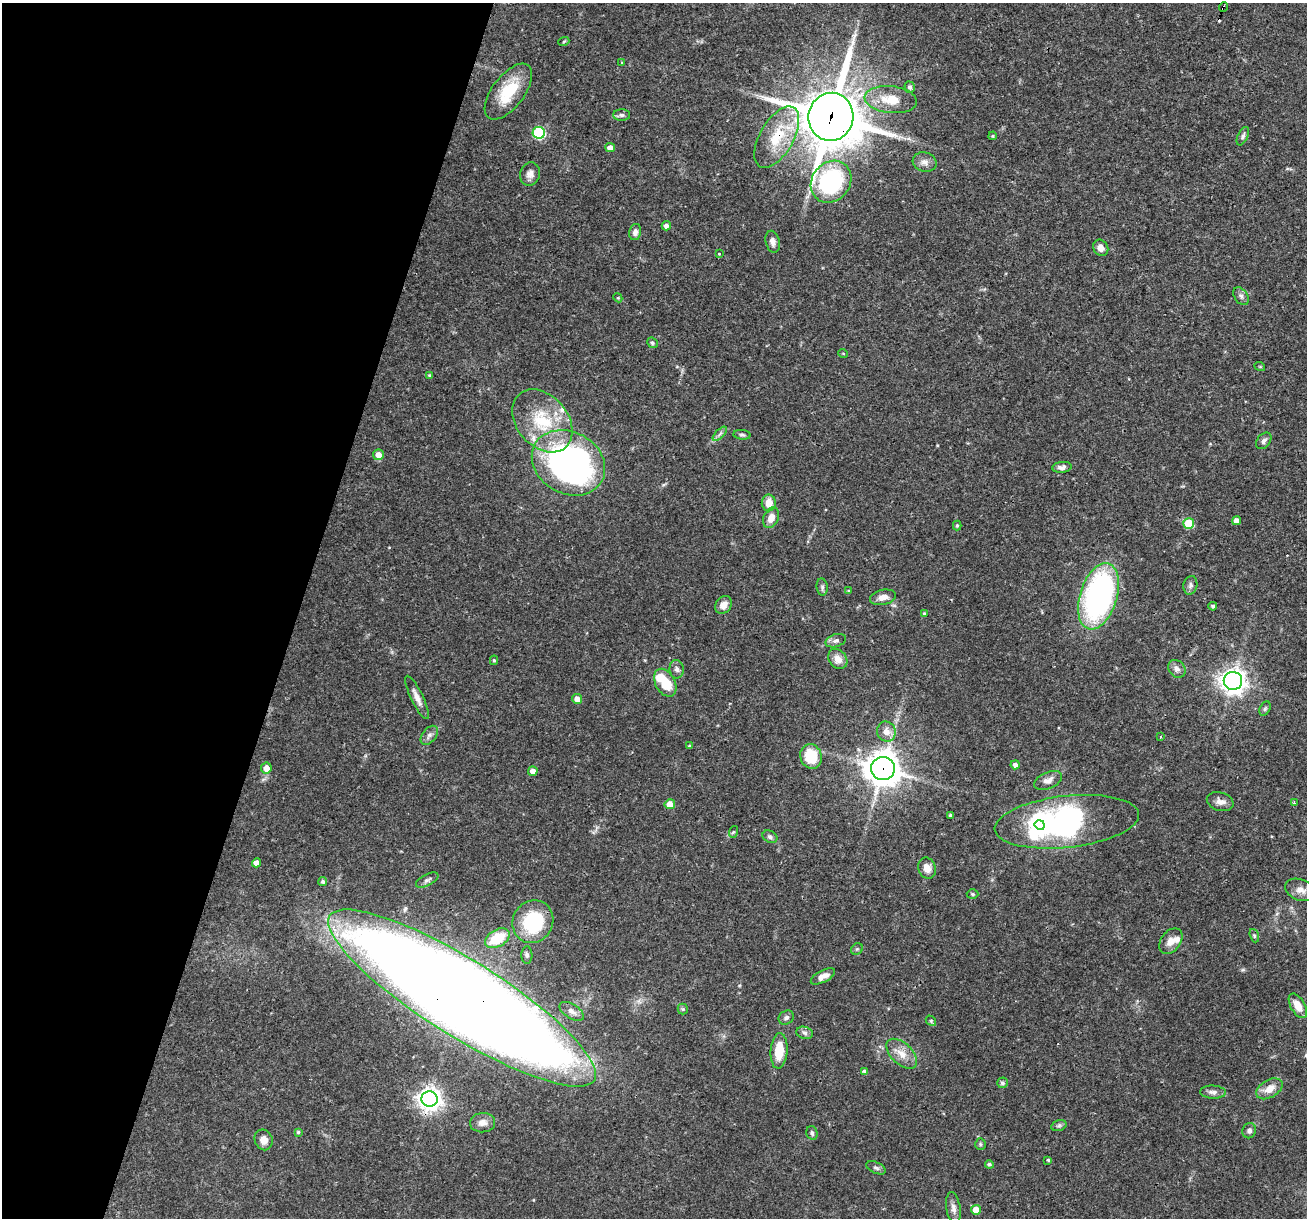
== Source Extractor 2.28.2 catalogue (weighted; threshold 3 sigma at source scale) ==
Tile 9 of 4 x 4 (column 1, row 3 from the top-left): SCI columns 1-1305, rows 1466-2681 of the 5220 x 5236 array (HDU 1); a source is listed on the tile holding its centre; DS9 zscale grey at full resolution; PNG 1309 x 1220 px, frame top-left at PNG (2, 3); each listed source drawn as its Kron ellipse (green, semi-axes under 4 px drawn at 4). Shown black and unused: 23% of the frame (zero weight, under 3 of 4 exposures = <1% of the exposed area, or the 3 px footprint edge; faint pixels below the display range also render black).
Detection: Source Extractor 2.28.2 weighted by HDU 2 'WHT'; one run over the whole footprint, this tile lists its part. Background 0.0571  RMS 0.0033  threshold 0.0146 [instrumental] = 3 sigma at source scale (4.5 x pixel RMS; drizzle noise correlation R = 1.50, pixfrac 1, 0.05/0.05 arcsec/px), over >= 5 px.
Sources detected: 121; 3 inside a brighter object's white glare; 1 cosmic-ray / hot-pixel residue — neither listed nor drawn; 3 inside a brighter listed object's ellipse — not listed separately; the other 114 listed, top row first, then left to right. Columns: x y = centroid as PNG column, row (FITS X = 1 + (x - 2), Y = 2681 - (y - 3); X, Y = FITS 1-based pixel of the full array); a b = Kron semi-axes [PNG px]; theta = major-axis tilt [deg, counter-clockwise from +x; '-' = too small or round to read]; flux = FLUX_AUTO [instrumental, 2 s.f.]
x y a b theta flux
1223 7 5 3 - 0.39
564 41 5 3 - 0.34
622 62 4 2 - 0.21
910 87 6 5 - 0.68
508 92 33 16 53 12
891 100 26 13 -6 6.8
622 115 8 5 -1 0.9
831 117 24 22 81 1600
539 133 6 6 - 33
993 136 4 3 - 0.37
1243 136 10 5 65 0.81
777 137 34 17 60 12
610 148 5 4 - 2.3
925 162 12 9 -16 2
530 174 12 10 74 1.9
831 182 22 19 51 39
666 226 4 4 - 1.5
635 232 8 6 78 1.5
773 242 11 7 -76 1.6
1101 248 8 7 - 1.9
719 254 3 3 - 0.52
1241 296 10 6 -55 1.2
618 298 5 3 - 0.31
652 343 6 5 - 0.61
843 353 5 3 - 0.26
1260 367 5 3 - 0.27
430 376 4 3 - 0.57
542 421 35 25 -49 19
720 434 9 3 45 0.76
742 435 8 5 -5 0.66
1264 441 9 6 50 1.1
378 455 5 5 - 3.4
568 463 38 31 -29 130
1062 467 10 5 6 1.3
769 503 8 7 - 4.1
771 518 11 7 66 3
1236 521 4 4 - 2.4
1189 524 5 5 - 13
957 525 5 4 - 0.4
1190 585 9 7 79 1
822 587 8 5 -82 0.78
849 591 4 3 - 0.32
1099 596 34 18 72 80
883 597 13 7 13 2.3
723 605 9 7 52 2.4
1213 606 4 4 - 0.77
924 613 4 3 - 0.39
836 641 10 6 19 1.1
838 659 11 8 -50 2.7
494 660 5 4 - 0.49
677 669 9 7 -83 1.1
1177 669 10 8 -49 1.5
1233 681 9 9 - 250
665 683 15 10 -61 8.3
417 697 24 6 -65 2.6
577 699 5 5 - 1.9
1265 709 8 5 63 0.6
886 731 10 9 - 2.7
429 735 11 7 51 1.2
1161 737 4 2 - 0.32
690 746 4 3 - 0.48
811 756 12 10 -73 9.9
1015 765 4 4 - 1.5
266 768 5 5 - 2.6
883 769 12 11 - 560
533 771 5 4 - 2
1048 780 15 8 23 2.3
1220 802 14 9 -16 2
1294 803 3 3 - 0.43
670 804 5 5 - 3.8
950 815 3 3 - 0.63
1067 822 72 26 6 86
1040 825 5 4 - 110
733 832 6 4 70 0.41
770 837 8 5 -29 0.83
257 863 4 4 - 2.2
927 868 11 8 -70 2.5
427 880 12 5 28 0.97
323 882 4 4 - 0.75
1301 890 16 10 -20 3
972 894 6 5 - 0.47
533 922 22 20 60 21
1254 936 7 4 -70 0.49
497 938 13 8 29 9.7
1171 941 14 10 53 2.8
857 949 6 5 - 0.59
527 955 8 5 -88 0.76
823 976 13 6 27 2.2
462 998 156 38 -32 1300
1298 1006 13 7 -60 4.2
683 1009 5 5 - 0.46
572 1011 13 7 -31 1.8
786 1017 8 6 32 0.93
931 1021 6 4 -49 0.45
805 1033 8 6 -17 0.96
779 1051 18 8 85 8.3
902 1054 18 10 -44 4
865 1071 4 4 - 1.1
1002 1083 5 5 - 0.83
1269 1089 14 8 30 3.8
1213 1092 13 6 -3 1.4
430 1099 8 7 - 240
483 1123 12 9 6 2.1
1059 1125 8 5 17 0.67
1249 1131 8 6 72 1.2
298 1132 4 4 - 0.46
812 1133 7 5 -75 0.8
264 1140 10 9 - 2.3
980 1144 6 5 - 0.49
1048 1160 3 3 - 0.37
989 1164 4 4 - 0.64
876 1168 10 5 -26 0.86
953 1208 16 7 -81 1.9
976 1210 5 5 - 4
Overlapping masked pixels (flux is a lower limit): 5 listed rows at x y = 1223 7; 831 117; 777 137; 883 769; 462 998